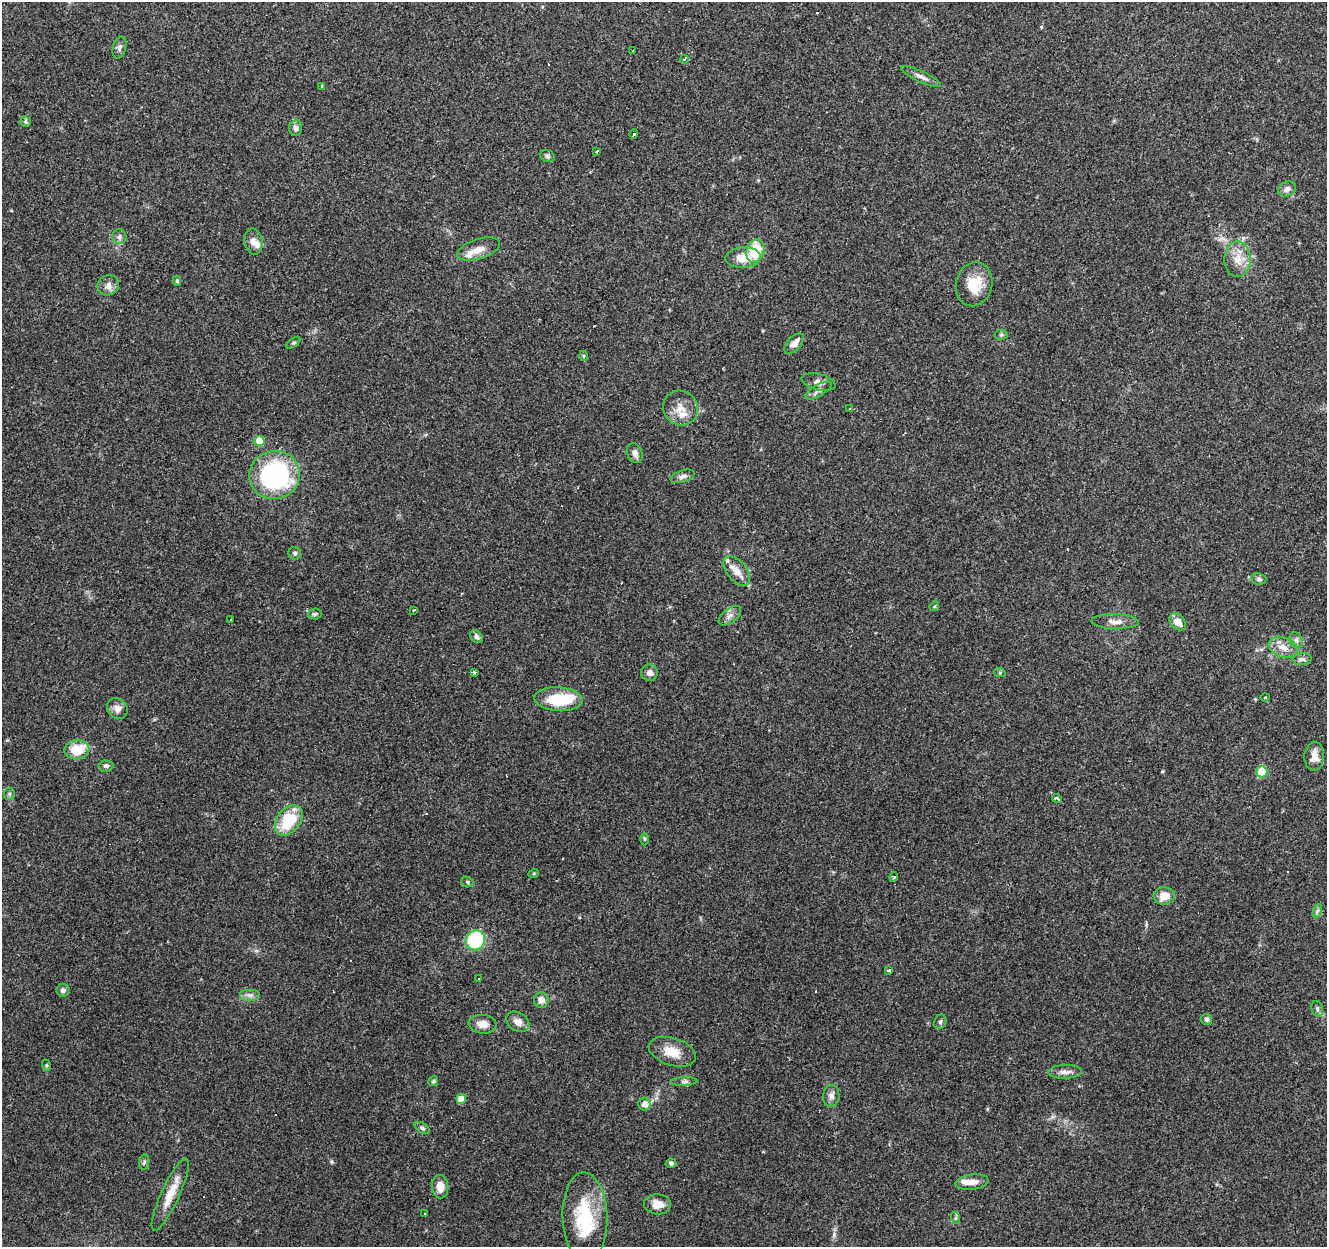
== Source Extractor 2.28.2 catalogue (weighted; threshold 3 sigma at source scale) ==
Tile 10 of 4 x 4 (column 2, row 3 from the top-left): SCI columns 1326-2650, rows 1459-2703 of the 5306 x 5470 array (HDU 1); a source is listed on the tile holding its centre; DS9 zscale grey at full resolution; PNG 1329 x 1249 px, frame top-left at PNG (2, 2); each listed source drawn as its Kron ellipse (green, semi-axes under 4 px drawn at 4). Shown black and unused: <1% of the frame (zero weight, under 3 of 4 exposures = <1% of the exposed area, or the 3 px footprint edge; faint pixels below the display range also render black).
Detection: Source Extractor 2.28.2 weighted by HDU 2 'WHT'; one run over the whole footprint, this tile lists its part. Background 0.085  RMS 0.0048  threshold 0.0215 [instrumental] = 3 sigma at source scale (4.5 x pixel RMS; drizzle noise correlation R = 1.50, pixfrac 1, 0.0396/0.0396 arcsec/px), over >= 5 px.
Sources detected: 110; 1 inside a brighter object's white glare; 9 cosmic-ray / hot-pixel residue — neither listed nor drawn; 6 inside a brighter listed object's ellipse — not listed separately; the other 94 listed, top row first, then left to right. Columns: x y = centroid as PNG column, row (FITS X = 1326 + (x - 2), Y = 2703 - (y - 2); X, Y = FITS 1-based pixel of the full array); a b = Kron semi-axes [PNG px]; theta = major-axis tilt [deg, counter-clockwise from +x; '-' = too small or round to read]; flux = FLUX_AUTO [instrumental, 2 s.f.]
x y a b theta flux
119 48 11 6 74 1.6
633 50 3 2 - 0.43
685 59 4 3 - 1
921 77 22 5 -25 2.7
321 86 4 3 - 1.5
26 121 5 5 - 1.1
296 128 8 6 85 1.9
634 134 4 3 - 4.7
597 151 3 3 - 3.6
547 156 7 5 -18 0.97
1287 189 9 7 25 2.2
119 237 7 7 - 1.6
253 241 13 9 -78 3.5
479 249 22 10 18 5.1
755 251 12 9 73 19
743 258 18 10 3 8.2
1238 259 18 13 90 6.9
177 281 5 4 - 0.64
974 284 22 18 75 13
108 285 11 10 - 2.9
1001 335 7 5 -5 0.83
293 343 8 4 35 0.81
794 343 12 6 46 3.6
584 356 5 3 - 0.6
819 382 17 8 -14 2.8
818 391 15 5 30 2.2
681 408 18 17 - 6.7
850 409 3 3 - 0.72
260 441 5 5 - 10
635 453 10 7 -65 2.2
275 475 25 24 - 80
683 476 12 6 16 1.7
295 553 6 6 - 0.99
737 571 17 9 -50 5.1
1259 579 7 5 -6 1.2
934 606 5 4 - 0.69
414 610 3 2 - 0.51
315 614 6 5 - 0.92
730 616 13 7 38 2.4
231 620 3 2 - 0.61
1115 622 24 7 -2 3.8
1178 622 10 7 -50 4.7
476 637 7 5 -48 1.8
1296 640 8 6 -62 1.6
1283 647 15 10 -22 4.9
1302 659 9 6 5 1.5
474 672 3 3 - 1.3
649 673 8 8 - 2.4
1000 673 6 3 -18 0.52
1265 697 5 3 - 0.4
558 699 24 12 -4 18
117 708 11 9 -49 3.2
77 750 12 9 4 12
1314 756 14 10 87 4.4
106 766 7 6 - 1.3
1262 772 5 5 - 19
9 794 6 5 - 0.93
1057 798 5 3 - 2.5
289 820 17 11 52 19
645 839 6 4 -89 0.62
534 873 5 3 - 0.47
894 877 5 3 - 0.56
467 882 6 5 - 0.74
1164 896 11 8 5 5.6
1317 911 7 4 71 0.95
475 940 10 9 - 29
889 970 4 3 - 1.2
478 978 3 3 - 2.2
63 990 6 6 - 1.6
250 995 10 6 0 2
541 1000 8 7 - 3.6
1317 1009 8 5 -71 1.1
1206 1019 5 5 - 1.1
518 1022 12 9 -34 3.8
940 1022 7 6 - 1
483 1024 14 9 -6 4.3
672 1052 24 13 -17 8.6
46 1065 6 4 -71 0.53
1065 1072 17 6 2 2.8
433 1081 5 5 - 0.68
684 1081 13 4 3 1.3
831 1096 11 8 85 2.4
461 1099 5 5 - 6.9
645 1104 6 6 - 3.4
422 1128 8 4 -32 0.95
144 1162 8 5 81 1
671 1163 5 4 - 1.1
972 1182 16 7 6 3.9
440 1187 12 8 -83 5.1
170 1194 40 9 66 9.2
657 1204 13 10 -2 5.5
425 1213 3 3 - 1.1
585 1217 45 22 -88 30
956 1218 6 4 -71 0.65
Unlisted compact peaks at least as high as the median listed source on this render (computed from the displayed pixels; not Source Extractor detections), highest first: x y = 332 1162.